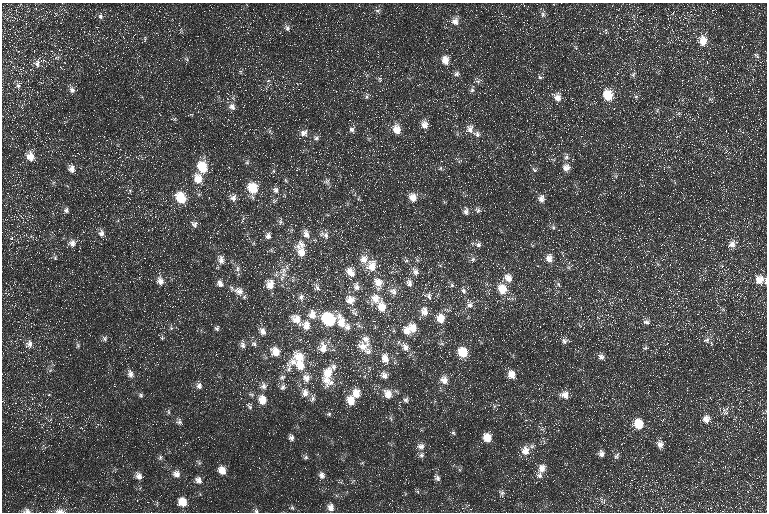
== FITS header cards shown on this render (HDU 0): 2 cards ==
NAXIS1  =                  765 / Axis length
NAXIS2  =                  510 / Axis length

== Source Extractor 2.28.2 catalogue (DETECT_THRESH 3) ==
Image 765 x 510 px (HDU 0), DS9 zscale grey, 1 PNG px = 1 image px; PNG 769 x 514 px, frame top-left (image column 1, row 510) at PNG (2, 3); no overlay
Background 26.4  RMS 11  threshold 31.7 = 3 sigma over >= 5 px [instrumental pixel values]
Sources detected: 299; all 299 listed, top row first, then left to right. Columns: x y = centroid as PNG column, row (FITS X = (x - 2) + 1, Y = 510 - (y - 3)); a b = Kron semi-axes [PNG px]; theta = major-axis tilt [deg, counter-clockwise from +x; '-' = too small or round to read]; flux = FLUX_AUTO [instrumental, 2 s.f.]
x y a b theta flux
43 8 3 2 - 880
378 11 9 6 -37 1900
673 13 5 3 - 600
543 14 10 6 80 2700
45 15 3 3 - 750
667 15 4 4 - 910
684 15 10 3 -57 1200
100 16 9 6 -83 2400
502 16 2 2 - 2500
683 19 3 2 - 3100
455 21 11 10 - 6000
26 24 3 3 - 1100
287 28 9 7 -50 2700
10 29 3 3 - 690
125 29 4 4 - 810
247 29 3 3 - 540
637 30 4 2 - 430
605 31 7 6 - 1500
170 35 2 2 - 360
335 35 3 3 - 580
145 39 7 5 74 1200
703 41 13 10 89 11000
763 42 2 2 - 340
21 43 2 2 - 1800
72 49 3 2 - 640
487 52 2 2 - 330
756 55 9 6 -39 2000
57 58 8 4 9 1500
187 59 7 5 -35 1300
43 60 7 4 -8 1800
445 60 11 9 -88 7900
37 63 17 9 69 5400
65 63 3 3 - 800
649 67 3 3 - 760
240 72 6 4 -60 1200
456 74 9 7 15 2600
633 74 8 6 62 1800
540 77 8 5 -12 1700
134 78 3 2 - 810
380 79 8 6 -68 1800
401 80 3 3 - 690
268 81 6 4 3 1100
478 81 11 5 20 2100
18 85 11 7 56 2900
141 85 2 2 - 330
72 90 9 7 -56 3500
263 90 5 4 - 1100
472 90 8 6 17 1900
37 92 3 3 - 380
608 95 10 8 -78 21000
367 96 9 5 89 1600
557 97 11 9 -61 6600
636 97 6 5 - 1400
710 99 7 6 - 1900
13 103 3 2 - 500
232 107 8 7 - 4000
8 110 3 2 - 1800
470 110 3 2 - 760
657 110 7 4 88 1100
614 113 2 2 - 3400
679 113 7 4 18 1300
191 114 6 3 -19 750
469 117 3 3 - 370
174 119 5 5 - 1200
694 120 4 3 - 660
424 125 10 8 -85 5800
470 129 12 10 -84 5900
352 130 8 8 - 2900
397 130 10 8 -73 10000
270 132 8 4 -45 1400
245 133 2 2 - 370
304 133 11 10 - 4500
477 134 9 8 - 3200
316 138 9 7 4 2500
111 143 3 3 - 580
43 144 3 3 - 830
744 147 2 2 - 370
418 150 2 2 - 520
78 153 3 2 - 420
734 154 4 3 - 690
30 156 9 8 - 10000
566 157 10 7 71 2800
247 162 7 5 68 1300
459 162 6 5 - 1400
495 162 3 3 - 520
335 163 2 2 - 400
202 167 11 9 -77 21000
566 167 11 9 46 5900
440 168 6 5 - 1300
71 169 10 9 - 4600
534 169 10 5 -45 1800
274 171 6 4 90 1100
297 175 2 2 - 490
616 176 6 4 73 1300
198 178 12 10 -77 11000
285 180 7 4 -52 1200
9 181 3 3 - 590
327 181 10 8 -59 3000
54 182 6 4 43 1100
253 188 11 9 -80 21000
276 190 9 9 - 3700
130 191 6 5 - 1100
209 197 3 3 - 560
233 197 10 9 - 4700
413 197 9 8 - 8900
181 198 10 8 -57 25000
541 199 11 8 -87 4700
274 201 8 5 31 1600
216 203 2 2 - 350
66 210 8 7 - 2600
478 210 9 7 -46 2600
466 211 11 7 89 3300
731 215 3 3 - 410
18 219 3 2 - 610
243 221 10 5 67 2000
317 221 2 2 - 480
280 222 10 6 83 2100
194 224 10 9 - 3300
553 227 7 5 -74 1700
291 230 6 4 70 1100
12 233 4 3 - 620
101 233 11 7 -83 4000
306 234 13 8 -69 6000
326 235 11 10 - 4400
268 236 10 8 80 3500
12 239 5 4 - 1600
72 243 11 10 - 5000
254 243 6 3 71 860
675 243 2 2 - 330
750 243 4 4 - 760
301 244 13 9 -60 5600
732 244 12 8 47 6100
478 245 8 7 - 2800
301 252 16 10 -58 11000
17 253 3 3 - 540
55 258 7 5 77 1500
549 258 10 8 -83 6500
364 259 13 12 - 7700
472 259 7 7 - 2100
221 260 12 8 -68 5200
406 260 7 6 - 1700
449 263 2 2 - 420
440 265 6 4 -19 980
371 266 15 12 -90 13000
723 266 4 4 - 1300
238 269 9 7 84 3000
284 270 15 9 30 6500
350 272 12 9 -55 8400
415 272 12 8 -60 4800
292 277 5 4 - 1200
282 278 10 6 71 4000
508 278 11 10 - 7000
759 280 10 10 - 8900
160 281 11 9 -70 5500
766 281 10 3 -90 1500
220 283 10 8 -60 3900
378 283 17 12 -80 12000
409 283 12 8 -80 4400
270 284 13 11 86 9600
286 284 4 4 - 1000
558 284 8 5 -61 1800
452 285 7 5 -90 1900
356 286 11 9 -80 4700
669 286 2 2 - 2800
317 287 13 8 -62 3800
502 289 12 9 -61 16000
239 291 14 11 -29 6400
393 291 12 9 -25 5500
463 291 9 7 -57 2700
438 294 6 4 45 1100
428 296 13 10 -57 4800
244 297 7 5 63 1400
301 297 10 8 -88 3800
740 297 15 4 63 1700
375 299 11 9 -11 10000
640 299 3 2 - 610
350 300 12 11 - 9000
470 304 14 9 -72 5300
382 307 14 10 -78 12000
723 310 6 4 -2 1000
424 311 12 9 -85 7200
354 312 14 8 -56 4000
312 315 12 10 -77 8200
567 317 3 2 - 1600
440 318 13 11 -53 11000
296 319 16 11 -43 11000
328 319 9 8 - 61000
646 322 9 7 -11 3000
342 323 25 11 -53 16000
306 326 11 8 -73 8500
359 326 12 4 -28 2200
171 328 6 5 - 1500
217 328 7 6 - 1800
412 328 11 10 - 10000
443 328 4 4 - 1000
678 330 2 2 - 400
262 331 12 8 -64 4800
407 331 12 7 -60 6300
654 332 2 2 - 360
162 338 6 5 - 1200
105 339 8 7 - 2000
365 339 10 9 - 4700
706 340 12 9 5 4300
564 341 8 8 - 2700
29 344 11 9 64 4200
243 344 12 6 -83 3200
254 344 8 7 - 2900
367 344 6 6 - 1900
78 346 7 5 -89 1300
362 346 17 11 -48 8800
405 347 15 8 -60 6100
323 348 15 11 85 10000
646 348 8 5 12 1600
275 352 11 10 - 11000
368 352 11 8 38 3400
414 352 4 4 - 610
463 352 9 8 - 21000
299 357 13 10 -41 15000
601 357 8 7 - 3200
336 358 2 2 - 370
385 358 12 9 -81 7800
293 362 14 10 -46 7700
300 365 11 9 89 11000
333 366 9 7 -79 3400
288 368 23 8 86 7600
667 371 3 3 - 320
328 373 14 11 69 14000
130 374 12 8 -70 4400
511 374 11 8 -76 8200
384 375 10 8 -39 4600
282 377 9 7 28 3000
307 378 11 10 - 7600
326 380 15 14 - 8900
444 380 10 9 - 6700
28 382 2 2 - 2500
330 383 18 6 39 5400
244 384 4 3 - 820
199 385 10 7 86 3500
263 386 11 9 -84 4400
282 387 10 7 45 3200
305 392 13 10 -73 7800
356 393 9 9 - 10000
251 394 10 6 -22 2200
388 394 11 10 - 8900
49 395 5 3 - 690
141 395 7 6 - 1700
564 395 12 9 -10 6000
313 398 12 6 72 2600
262 400 11 9 -76 9000
406 400 8 7 - 2300
2 401 3 2 - 650
351 401 12 9 -68 9800
599 401 3 3 - 320
249 406 10 6 -58 2200
720 410 5 4 - 1300
168 411 8 5 -83 1400
725 413 14 8 69 3700
329 414 7 6 - 1600
391 418 8 4 -71 1500
706 419 10 9 - 5900
179 422 9 8 - 2400
638 424 9 8 - 20000
737 429 3 3 - 920
44 432 2 2 - 1400
454 433 6 5 - 1600
291 437 8 6 -72 2500
39 438 2 2 - 310
487 438 9 8 - 10000
660 444 9 7 -66 4500
421 446 11 10 - 4500
532 446 12 6 18 3100
525 451 11 9 84 8100
601 454 8 7 - 3400
421 455 8 7 - 2400
616 456 9 5 62 1900
160 457 7 7 - 1900
306 457 7 6 - 1500
199 463 8 5 -38 1500
362 463 6 3 19 810
542 468 11 10 - 6600
222 470 9 7 -59 7800
177 474 9 9 - 5400
679 474 2 2 - 880
321 475 9 7 -70 3500
539 475 9 8 - 3900
139 476 10 7 -62 5000
437 478 10 7 -54 2400
198 480 9 8 - 4500
502 493 10 8 -39 2800
35 495 3 2 - 370
603 501 11 8 -52 3300
182 502 9 8 - 12000
75 507 3 2 - 830
331 507 8 7 - 4700
292 508 6 6 - 1500
462 508 3 3 - 1100
27 511 9 7 -12 3600
60 511 15 6 -5 4400
256 511 6 6 - 1500
At the frame edge (FLAGS 8, measured only in part): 5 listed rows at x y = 766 281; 2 401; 27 511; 60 511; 256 511